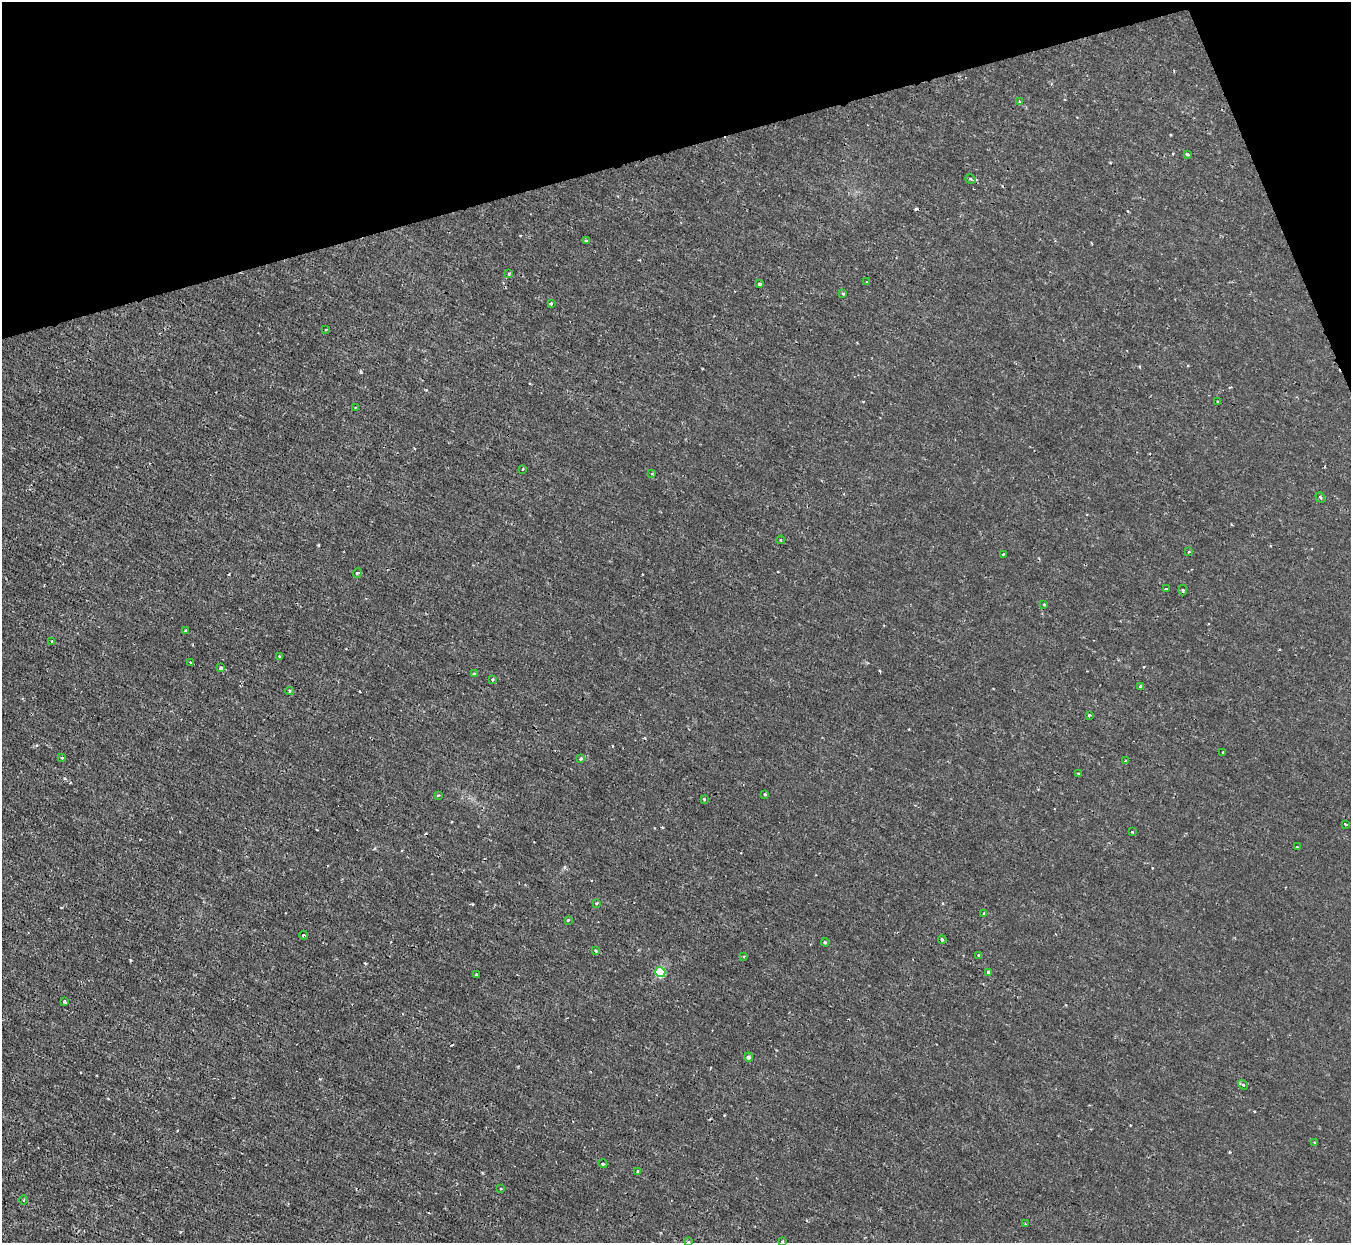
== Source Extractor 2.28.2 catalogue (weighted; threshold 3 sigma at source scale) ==
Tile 3 of 4 x 4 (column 3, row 1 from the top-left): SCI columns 2701-4049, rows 3870-5110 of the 5399 x 5386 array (HDU 1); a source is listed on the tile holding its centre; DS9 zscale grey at full resolution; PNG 1353 x 1245 px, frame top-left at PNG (2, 2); each listed source drawn as its Kron ellipse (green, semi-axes under 4 px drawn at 4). Shown black and unused: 14% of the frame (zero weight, under 2 of 3 exposures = <1% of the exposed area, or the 3 px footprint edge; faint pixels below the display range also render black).
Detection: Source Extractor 2.28.2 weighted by HDU 2 'WHT'; one run over the whole footprint, this tile lists its part. Background 0.00163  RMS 0.0014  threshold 0.00635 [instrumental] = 3 sigma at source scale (4.5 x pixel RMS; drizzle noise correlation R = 1.50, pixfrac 1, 0.05/0.05 arcsec/px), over >= 5 px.
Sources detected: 71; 5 cosmic-ray / hot-pixel residue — neither listed nor drawn; the other 66 listed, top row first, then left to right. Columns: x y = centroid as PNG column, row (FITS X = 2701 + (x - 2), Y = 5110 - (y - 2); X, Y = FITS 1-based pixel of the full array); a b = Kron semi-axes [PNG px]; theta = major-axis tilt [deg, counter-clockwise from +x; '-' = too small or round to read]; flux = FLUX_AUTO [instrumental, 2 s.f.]
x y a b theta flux
1020 102 4 3 - 0.19
1187 154 3 3 - 0.35
970 179 5 3 - 0.21
586 241 3 3 - 0.19
509 274 4 3 - 0.21
867 282 3 2 - 0.11
759 284 3 3 - 0.41
843 294 3 3 - 0.24
551 303 4 3 - 0.18
326 329 3 2 - 0.13
1218 401 3 2 - 0.15
355 407 2 2 - 0.089
523 469 3 2 - 0.15
652 473 4 2 - 0.13
1320 497 5 4 - 0.25
780 540 4 3 - 0.12
1189 552 3 2 - 0.12
1003 554 3 2 - 0.15
357 573 5 4 - 0.31
1166 589 4 3 - 0.44
1183 590 5 3 - 0.2
1044 604 3 2 - 0.14
185 631 4 3 - 0.17
52 641 4 2 - 0.1
280 656 3 3 - 0.25
190 663 3 2 - 0.17
220 668 3 3 - 0.31
474 674 4 3 - 0.16
492 679 3 3 - 0.25
1140 687 3 3 - 0.48
290 691 4 3 - 0.15
1089 715 4 3 - 0.15
1223 752 3 3 - 0.15
62 758 3 2 - 0.23
581 759 4 3 - 0.35
1125 761 3 3 - 0.18
1079 774 3 3 - 0.38
765 794 3 3 - 0.15
438 795 4 3 - 0.12
704 799 3 3 - 0.25
1345 824 3 3 - 0.3
1132 832 3 2 - 0.14
1297 847 3 2 - 0.17
597 903 3 3 - 0.22
984 913 3 3 - 0.21
568 920 3 2 - 0.15
304 935 4 2 - 0.22
942 940 4 3 - 0.22
825 942 4 4 - 0.15
595 951 3 3 - 0.34
979 955 3 3 - 0.32
744 956 3 3 - 0.13
660 972 5 5 - 7.6
989 972 4 3 - 0.49
476 974 3 2 - 0.16
64 1002 3 3 - 0.4
748 1057 4 4 - 0.37
1243 1085 5 4 - 0.28
1314 1143 3 3 - 0.21
603 1164 4 3 - 0.12
638 1171 3 3 - 0.27
501 1189 3 2 - 0.12
24 1200 4 3 - 0.12
1025 1224 3 3 - 0.098
688 1242 3 2 - 0.14
782 1242 3 3 - 0.21
Isophote crosses this tile's border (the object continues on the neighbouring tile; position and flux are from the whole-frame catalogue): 2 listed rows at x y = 688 1242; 782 1242